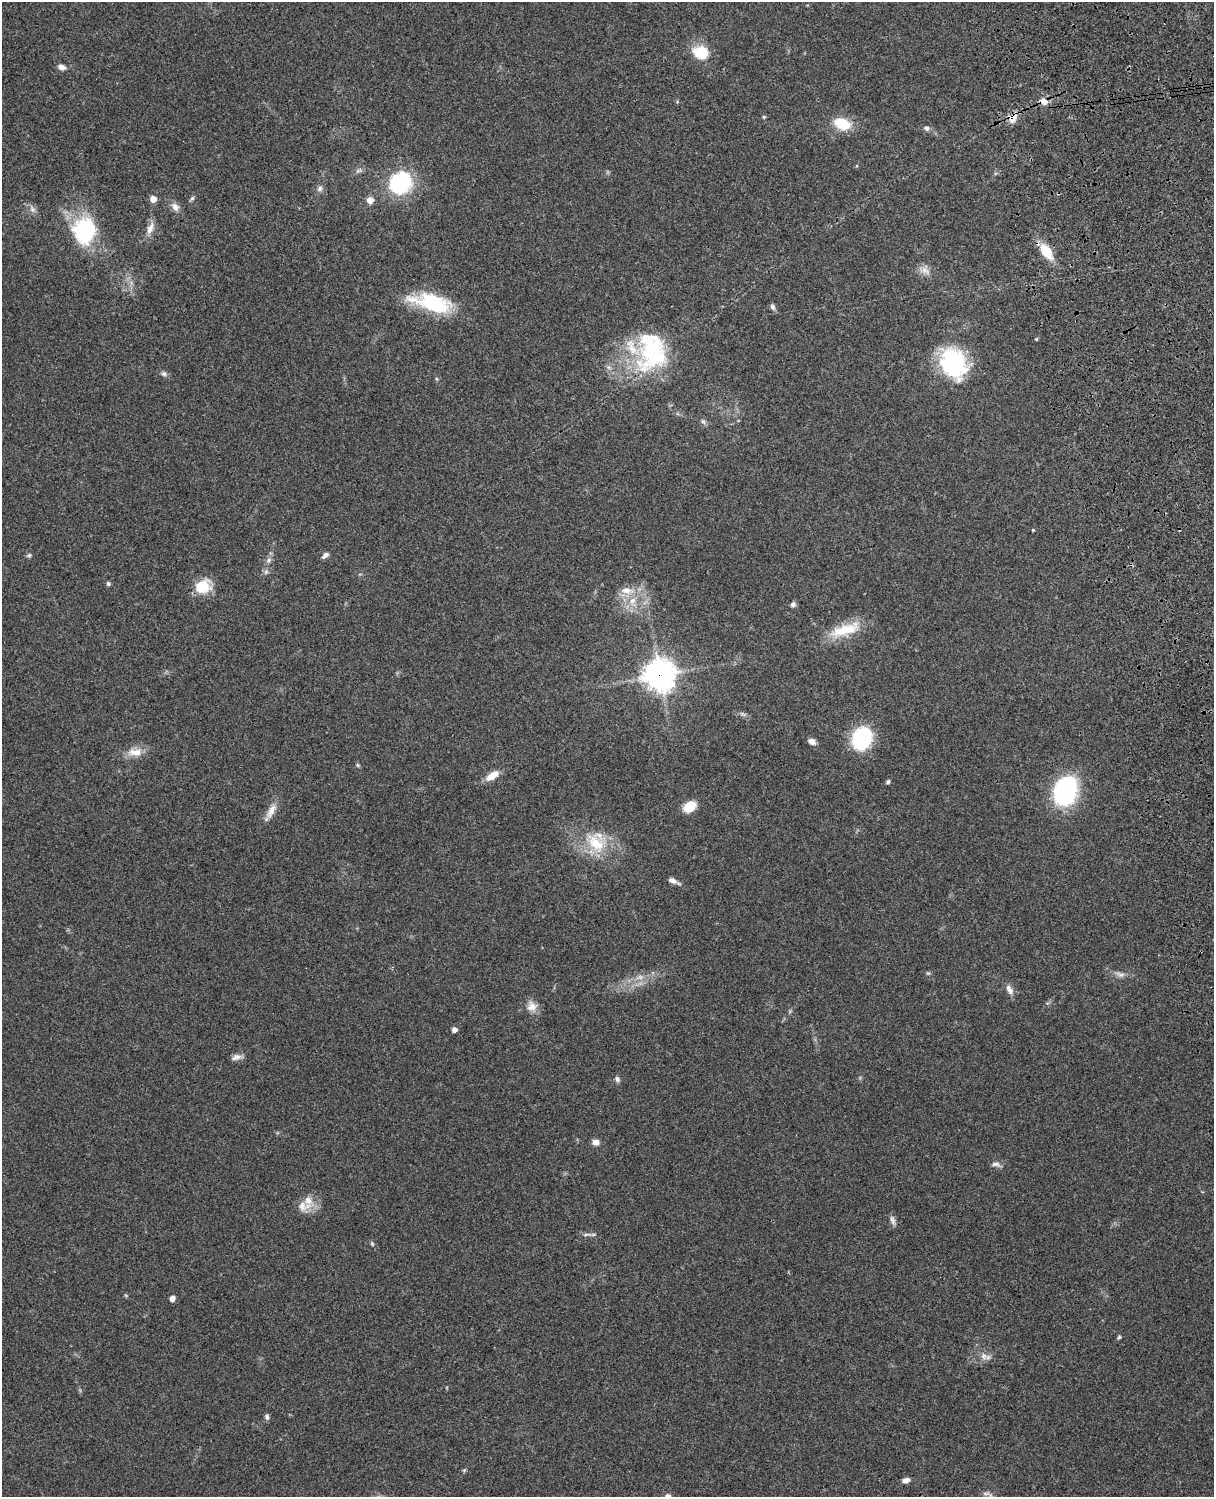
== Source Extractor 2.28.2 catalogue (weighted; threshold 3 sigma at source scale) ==
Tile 6 of 4 x 3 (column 2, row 2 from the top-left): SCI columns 1331-2542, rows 1660-3154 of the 5088 x 4927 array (HDU 1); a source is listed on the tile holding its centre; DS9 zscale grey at full resolution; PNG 1216 x 1499 px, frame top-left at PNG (2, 2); no overlay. Shown black and unused: <1% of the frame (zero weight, under 3 of 4 exposures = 6% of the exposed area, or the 3 px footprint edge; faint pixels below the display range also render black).
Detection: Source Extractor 2.28.2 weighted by HDU 2 'WHT'; one run over the whole footprint, this tile lists its part. Background 0.208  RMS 0.0082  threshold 0.037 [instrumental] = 3 sigma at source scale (4.5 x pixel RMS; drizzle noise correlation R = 1.50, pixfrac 1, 0.05/0.05 arcsec/px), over >= 5 px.
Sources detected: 72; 1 too faint to see at this stretch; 1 inside a brighter object's white glare — not listed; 2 inside a brighter listed object's ellipse — not listed separately; the other 68 listed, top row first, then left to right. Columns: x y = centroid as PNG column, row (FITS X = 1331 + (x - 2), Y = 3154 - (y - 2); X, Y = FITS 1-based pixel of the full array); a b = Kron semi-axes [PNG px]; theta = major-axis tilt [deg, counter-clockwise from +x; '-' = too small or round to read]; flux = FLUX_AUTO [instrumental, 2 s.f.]
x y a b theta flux
701 52 16 13 -13 25
62 67 10 6 -18 4.2
1044 101 11 8 -29 5.8
764 117 5 4 - 1
1013 118 13 9 59 8
842 124 16 11 -20 25
927 128 7 6 - 2.3
400 183 23 19 28 71
320 188 9 7 67 2.9
192 198 8 4 47 1.6
153 199 5 5 - 9.8
370 200 7 7 - 5.3
175 207 11 8 -42 5.2
32 209 11 7 -62 3.6
150 228 18 8 66 6.9
84 232 33 22 -81 68
1046 251 16 9 -55 23
925 270 16 12 -31 6.5
432 303 49 18 -14 58
772 307 8 6 -66 2.4
1036 339 4 3 - 0.85
652 352 51 37 86 89
953 364 35 28 -59 73
164 374 8 6 -23 2.3
437 379 5 3 - 0.92
703 421 8 5 -62 2
1033 530 3 3 - 0.81
29 555 7 5 24 1.5
325 555 9 5 40 3.1
268 560 9 6 42 2.8
266 572 7 6 - 2.2
108 583 5 5 - 1.8
203 586 19 16 29 19
627 590 20 10 -8 11
632 601 13 8 45 8.4
793 604 7 6 - 2.3
845 630 43 14 17 27
660 675 11 11 - 990
743 714 10 4 -27 2.1
862 738 18 15 66 72
812 741 9 6 -32 4.3
135 752 20 11 -3 10
358 765 6 4 -46 1.1
492 776 18 8 33 9.9
888 782 5 4 - 1.6
1065 791 26 18 71 120
689 807 11 8 31 18
271 811 21 8 60 8.3
596 843 31 21 -43 36
673 881 12 5 -25 4.6
928 973 6 4 -40 1.2
1120 974 15 6 -18 4.1
1009 990 16 7 -59 4.7
532 1006 14 13 - 7.7
454 1030 4 4 - 4.7
237 1057 14 7 11 4.1
617 1079 8 6 -54 2.3
596 1142 8 7 - 4.5
996 1164 13 6 -11 3.2
304 1206 24 14 9 11
893 1220 15 6 -75 3.2
586 1234 12 3 10 2.1
372 1244 6 5 - 1.2
172 1299 6 5 - 4.2
1119 1337 5 5 - 1.2
984 1356 10 8 -76 4.7
267 1417 8 6 -82 2.1
906 1480 8 5 10 3.9
Overlapping masked pixels (flux is a lower limit): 3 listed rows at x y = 1044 101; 1013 118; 660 675